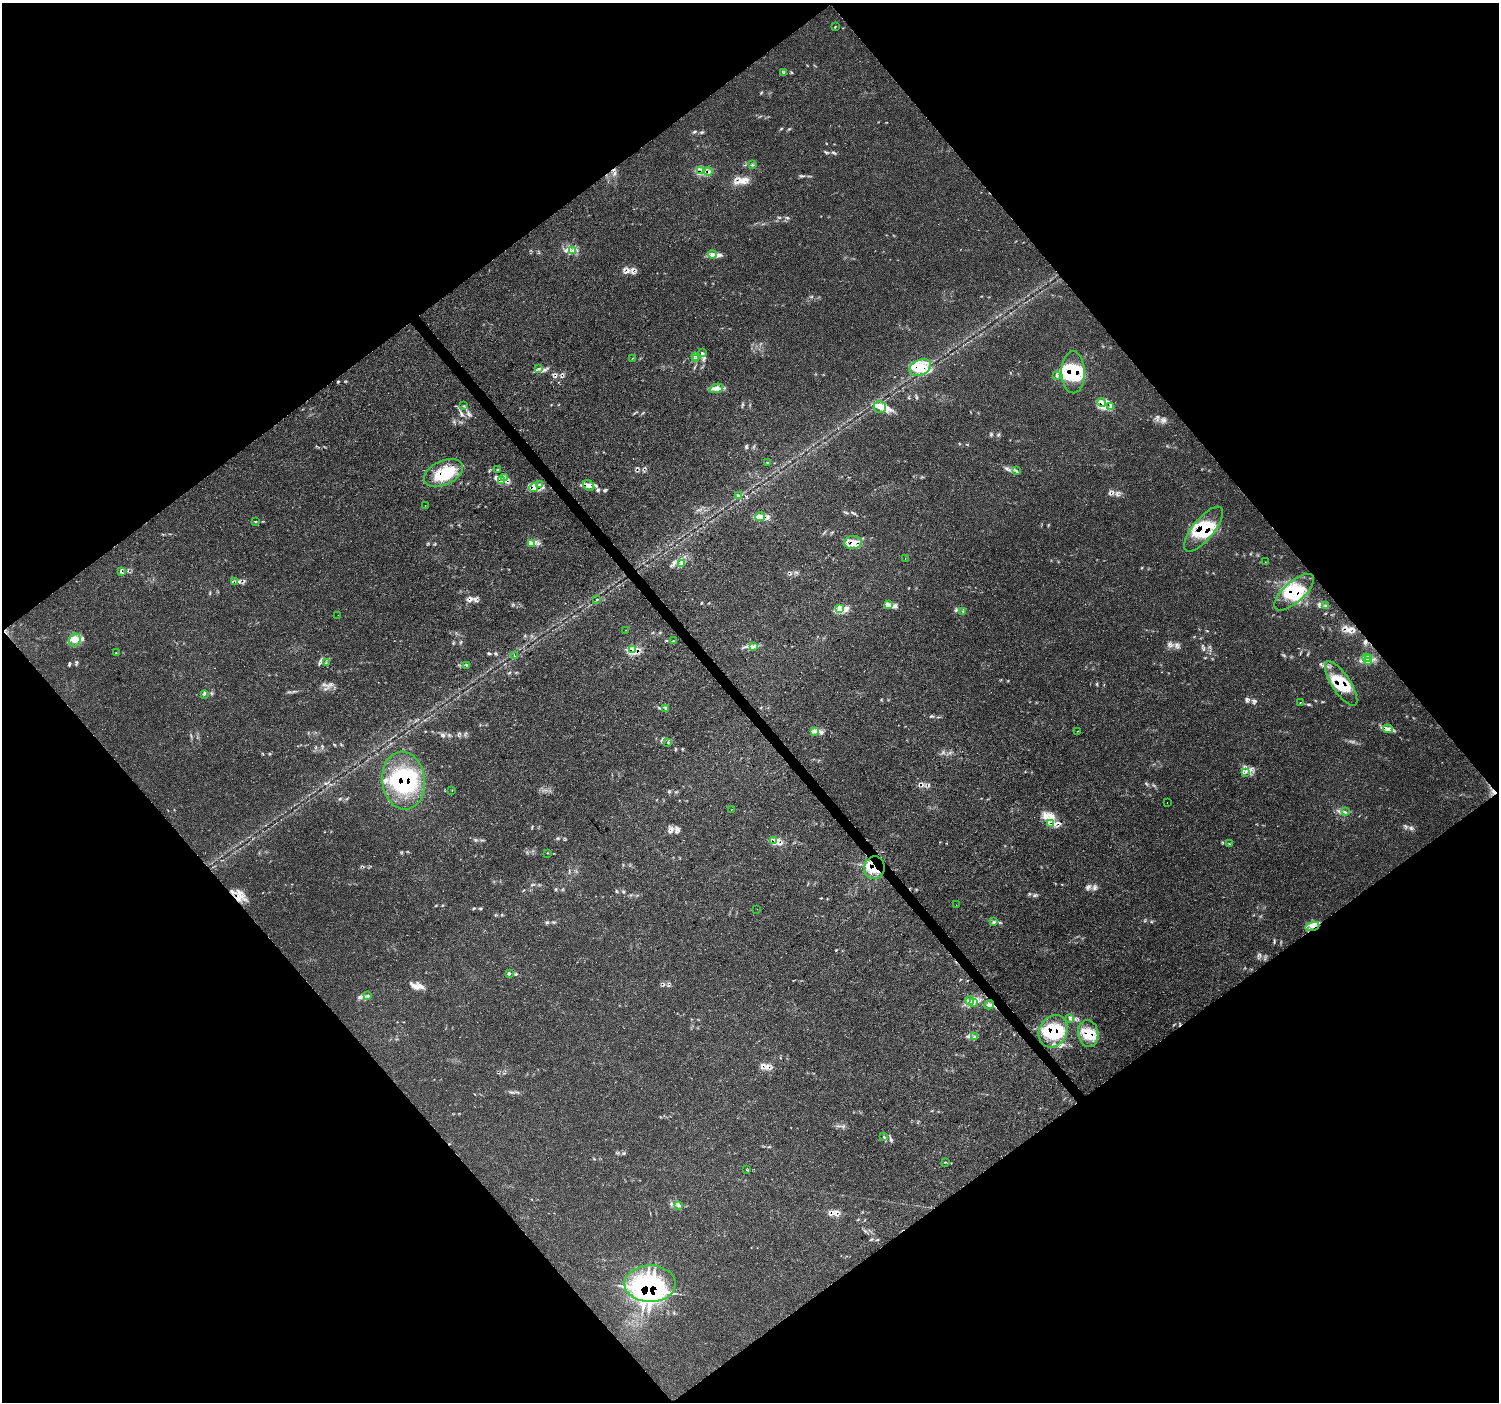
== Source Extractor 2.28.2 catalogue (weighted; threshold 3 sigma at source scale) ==
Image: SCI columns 8-5992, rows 205-5803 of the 5995 x 5943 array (HDU 1 of 3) = the unmasked area's bounding box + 8 px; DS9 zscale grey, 4 x 4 block average (1 PNG px = mean of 4 x 4 image px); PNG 1501 x 1404 px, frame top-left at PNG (2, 3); each listed source drawn as its Kron ellipse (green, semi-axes under 4 px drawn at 4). Shown black and unused: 50% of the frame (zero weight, under 3 of 4 exposures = <1% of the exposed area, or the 3 px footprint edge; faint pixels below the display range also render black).
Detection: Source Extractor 2.28.2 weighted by HDU 2 'WHT'. Background 0.0245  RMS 0.0021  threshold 0.0096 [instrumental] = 3 sigma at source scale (4.5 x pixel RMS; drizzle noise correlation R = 1.50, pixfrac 1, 0.0396/0.0396 arcsec/px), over >= 5 px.
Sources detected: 140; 8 inside a brighter object's white glare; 15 cosmic-ray / hot-pixel residue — neither listed nor drawn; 20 inside a brighter listed object's ellipse — not listed separately; the other 97 listed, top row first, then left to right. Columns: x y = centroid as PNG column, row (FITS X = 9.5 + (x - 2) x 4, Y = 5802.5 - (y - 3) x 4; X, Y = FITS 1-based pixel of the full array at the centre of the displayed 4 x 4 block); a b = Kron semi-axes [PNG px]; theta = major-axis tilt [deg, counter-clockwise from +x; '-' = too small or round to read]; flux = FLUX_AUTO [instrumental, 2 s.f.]
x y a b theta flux
835 27 2 2 - 0.71
784 73 2 2 - 0.43
752 165 2 2 - 0.72
700 171 2 2 - 0.5
708 172 4 2 - 1.8
573 251 2 2 - 0.44
712 254 4 3 - 3.6
702 353 2 2 - 0.58
695 356 2 2 - 0.53
633 358 2 2 - 0.38
695 359 3 2 - 0.98
920 367 11 7 25 19
538 369 2 2 - 0.64
1073 372 21 11 -89 59
1056 375 2 2 - 0.75
716 388 7 4 20 5.7
1102 402 4 2 - 3.1
463 406 3 2 - 0.45
880 407 6 6 - 7.6
1110 407 2 2 - 1.1
767 462 2 2 - 0.52
498 470 3 2 - 1.2
1016 471 2 2 - 0.43
443 473 21 12 25 38
504 477 2 2 - 0.65
502 480 2 2 - 0.7
539 485 3 2 - 1.3
589 485 6 5 - 5.5
534 487 4 3 - 3.9
739 496 2 2 - 0.9
425 505 2 2 - 0.79
760 516 5 4 - 5.2
256 522 2 2 - 0.76
1203 529 27 10 51 50
853 542 9 6 6 11
531 543 3 2 - 0.53
905 559 2 2 - 0.41
1265 562 2 2 - 0.57
682 563 3 2 - 0.58
121 572 2 2 - 1.3
235 582 2 2 - 2.5
1294 592 25 10 42 45
597 599 2 2 - 0.78
889 604 3 2 - 1.6
1325 606 2 2 - 0.93
839 609 4 2 - 1.3
963 611 3 2 - 0.67
338 615 2 2 - 0.26
625 630 2 2 - 0.37
75 640 7 5 59 8.2
673 641 2 2 - 0.61
754 647 2 2 - 0.91
633 650 3 2 - 2.1
116 653 2 2 - 0.54
514 655 2 2 - 0.41
1366 658 2 2 - 0.86
1369 658 3 2 - 1.3
1369 661 3 2 - 1.6
326 663 2 2 - 0.47
467 665 2 2 - 0.49
1341 684 26 9 -57 39
204 694 3 2 - 1.2
1300 703 2 2 - 0.43
666 709 2 2 - 0.54
1388 729 5 2 - 2.3
1078 731 2 2 - 0.42
815 732 4 2 - 2.4
668 743 2 2 - 0.48
1245 773 2 2 - 0.54
404 781 29 21 -83 98
452 790 2 2 - 0.29
1167 802 2 2 - 0.29
732 809 2 2 - 0.2
1345 812 2 2 - 0.67
1051 824 2 2 - 0.39
773 840 4 3 - 2.7
1229 844 2 2 - 0.51
547 853 2 2 - 0.43
874 868 11 10 - 20
956 905 2 2 - 0.26
757 909 2 2 - 0.21
994 921 2 2 - 0.47
1312 926 7 2 17 3.5
510 973 3 2 - 0.75
368 996 2 2 - 0.57
970 1001 4 3 - 3.5
973 1003 4 3 - 3.2
989 1005 5 2 - 2.2
1069 1019 2 2 - 0.67
1053 1031 17 14 61 54
1088 1034 13 10 -83 22
974 1037 3 2 - 1.5
884 1137 2 2 - 0.57
945 1162 2 2 - 0.76
747 1170 2 2 - 0.5
679 1206 3 2 - 1.8
650 1284 25 18 0 110
Overlapping masked pixels (flux is a lower limit): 20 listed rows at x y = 700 171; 708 172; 920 367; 1073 372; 1102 402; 443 473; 1203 529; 853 542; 121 572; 235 582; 1294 592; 633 650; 1341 684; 404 781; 1051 824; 773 840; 874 868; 1053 1031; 1088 1034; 650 1284
Diffuse or blended objects may show on this block-average render without a row.